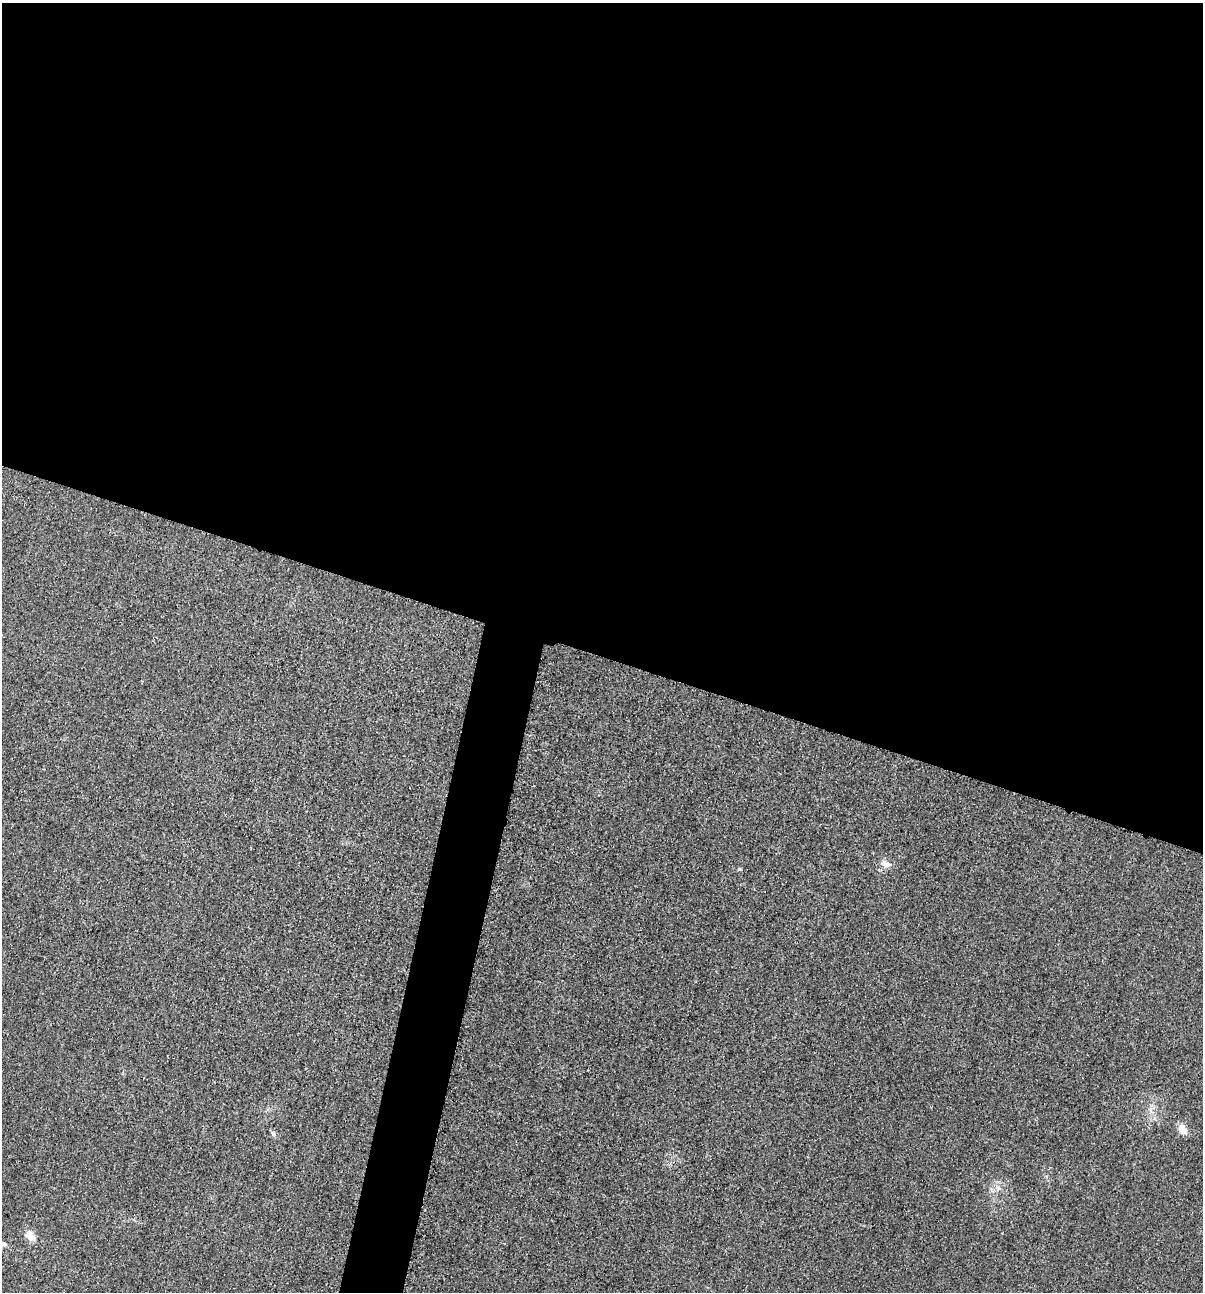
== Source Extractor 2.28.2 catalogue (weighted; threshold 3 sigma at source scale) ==
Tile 3 of 4 x 4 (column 3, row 1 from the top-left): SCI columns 2532-3732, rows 3881-5170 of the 5200 x 5181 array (HDU 1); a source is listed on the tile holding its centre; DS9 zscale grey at full resolution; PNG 1205 x 1294 px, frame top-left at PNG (2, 3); no overlay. Shown black and unused: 54% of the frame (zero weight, under 3 of 4 exposures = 1% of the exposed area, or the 3 px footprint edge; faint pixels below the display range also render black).
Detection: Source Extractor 2.28.2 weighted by HDU 2 'WHT'; one run over the whole footprint, this tile lists its part. Background 0.0299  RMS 0.0059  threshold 0.0265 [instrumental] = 3 sigma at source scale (4.5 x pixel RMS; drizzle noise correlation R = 1.50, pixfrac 1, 0.05/0.05 arcsec/px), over >= 5 px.
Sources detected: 7; all 7 listed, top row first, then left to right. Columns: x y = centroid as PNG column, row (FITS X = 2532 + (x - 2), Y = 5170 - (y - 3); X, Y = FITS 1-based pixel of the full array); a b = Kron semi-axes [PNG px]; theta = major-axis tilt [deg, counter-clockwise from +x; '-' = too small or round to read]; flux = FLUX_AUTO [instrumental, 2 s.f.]
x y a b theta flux
886 864 15 9 -19 4
739 869 5 5 - 0.65
1151 1110 10 4 -77 2.1
1182 1129 14 10 -47 4.5
273 1133 8 5 -62 1.4
30 1236 14 9 -51 5.6
3 1244 7 6 - 1.9
Isophote crosses this tile's border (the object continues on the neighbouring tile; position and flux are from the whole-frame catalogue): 1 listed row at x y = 3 1244